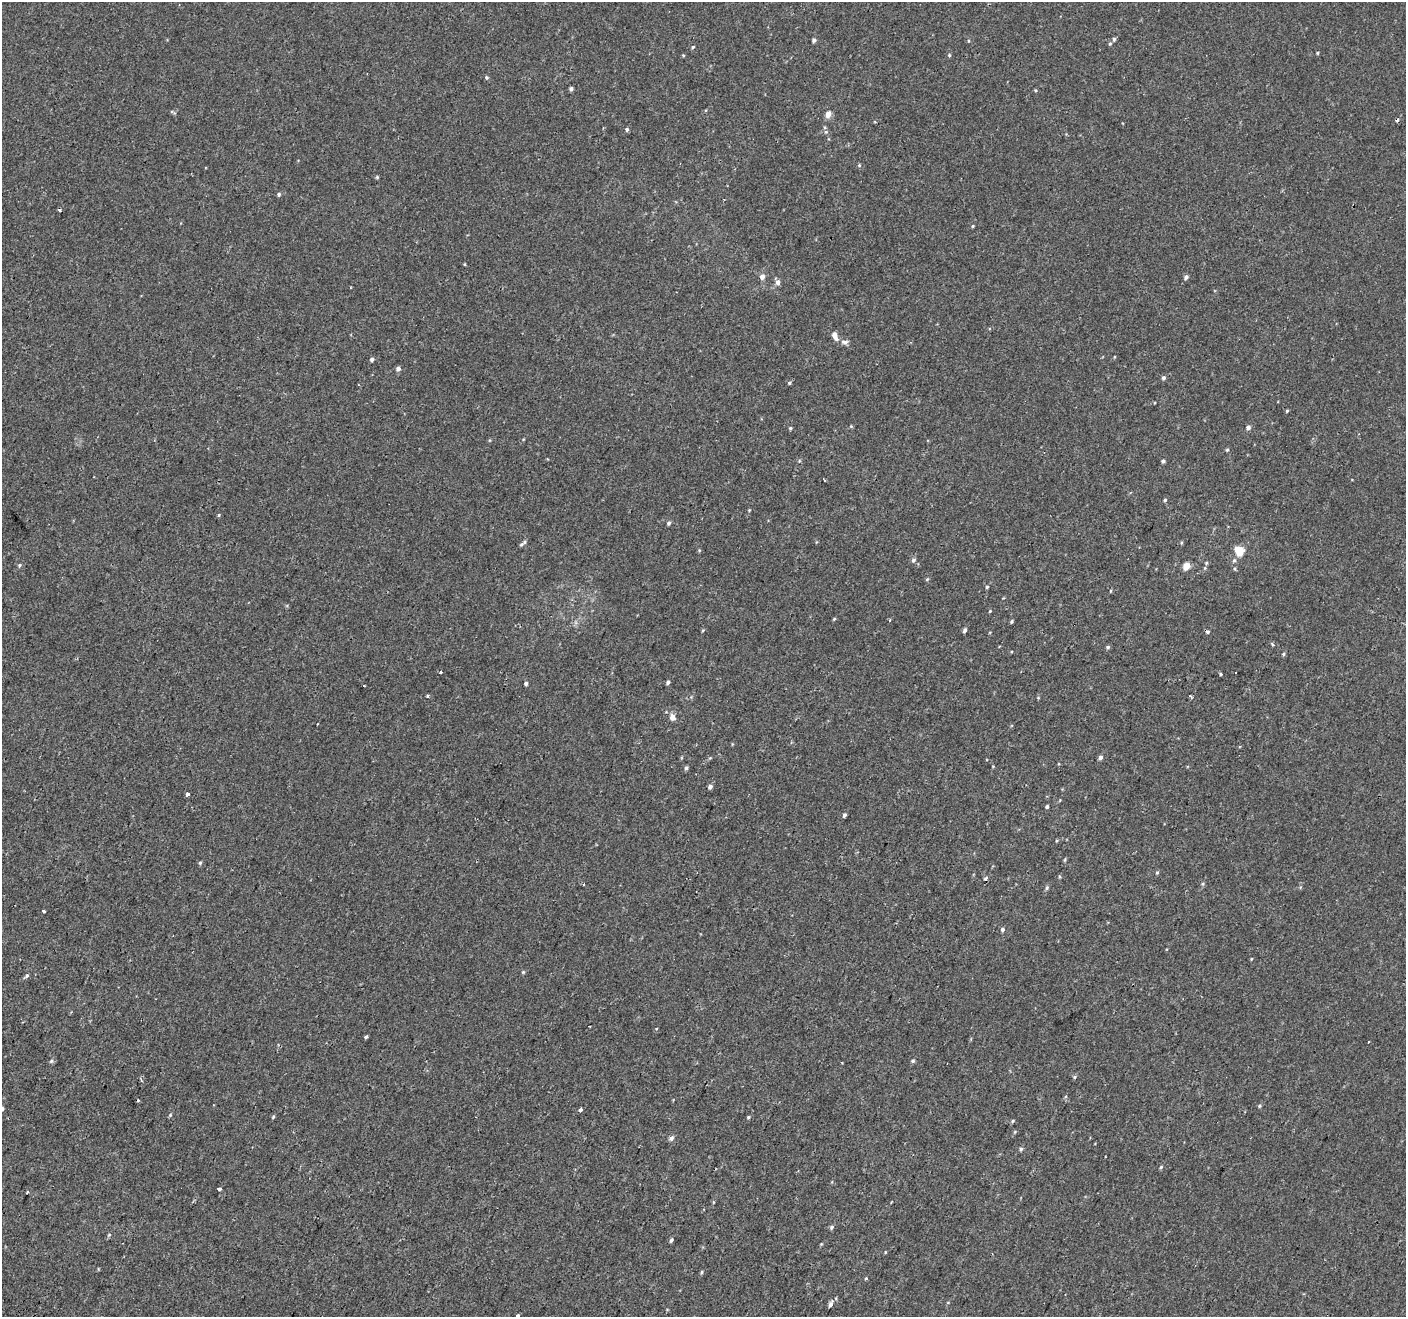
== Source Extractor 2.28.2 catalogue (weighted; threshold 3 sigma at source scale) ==
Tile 7 of 4 x 4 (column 3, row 2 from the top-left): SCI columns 2854-4257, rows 2957-4271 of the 5716 x 5844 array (HDU 1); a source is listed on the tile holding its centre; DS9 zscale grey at full resolution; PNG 1408 x 1319 px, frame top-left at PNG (2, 2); no overlay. Shown black and unused: <1% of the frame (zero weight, under 2 of 3 exposures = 3% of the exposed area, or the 3 px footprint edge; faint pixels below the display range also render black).
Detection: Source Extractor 2.28.2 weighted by HDU 2 'WHT'; one run over the whole footprint, this tile lists its part. Background -5.26e-05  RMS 0.0031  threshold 0.0138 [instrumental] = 3 sigma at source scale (4.5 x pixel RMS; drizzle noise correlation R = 1.50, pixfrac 1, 0.0396/0.0396 arcsec/px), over >= 5 px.
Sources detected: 117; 5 cosmic-ray / hot-pixel residue — not listed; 1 inside a brighter listed object's ellipse — not listed separately; the other 111 listed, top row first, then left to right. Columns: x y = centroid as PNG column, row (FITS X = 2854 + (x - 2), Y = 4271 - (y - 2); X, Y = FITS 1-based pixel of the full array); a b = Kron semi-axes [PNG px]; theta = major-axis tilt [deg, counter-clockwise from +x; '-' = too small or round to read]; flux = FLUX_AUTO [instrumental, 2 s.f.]
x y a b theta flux
1114 39 6 4 76 0.47
814 40 5 4 - 0.58
1110 44 5 4 - 0.38
693 47 4 4 - 0.34
1317 53 5 3 - 0.28
683 55 4 3 - 0.26
949 55 5 4 - 0.36
486 77 5 5 - 0.45
571 89 4 4 - 0.68
1035 90 4 3 - 0.29
828 114 6 5 - 2.2
627 129 4 4 - 0.62
826 132 6 5 - 0.49
859 165 5 4 - 0.34
377 177 4 4 - 0.36
279 194 5 4 - 0.47
973 226 4 3 - 0.28
464 264 4 3 - 0.23
762 277 5 5 - 1.6
1186 277 5 4 - 0.76
778 282 6 5 - 1.3
835 336 12 6 -67 1.9
845 342 9 6 -8 0.97
372 359 4 4 - 0.73
398 369 5 4 - 1.1
1163 378 5 4 - 0.67
790 383 4 4 - 0.54
1287 411 4 3 - 0.31
851 426 5 4 - 0.29
1248 427 5 4 - 1
790 428 4 4 - 0.38
1227 450 5 4 - 0.37
1163 461 4 4 - 0.59
824 480 4 2 - 0.22
1165 500 4 3 - 0.41
749 510 3 3 - 0.23
219 515 4 4 - 0.31
669 523 5 4 - 0.6
525 542 6 4 30 0.47
699 550 5 3 - 0.25
1239 551 7 5 -55 8.5
913 560 6 5 - 0.75
1234 560 6 5 - 0.49
1206 563 5 4 - 0.31
19 565 6 4 29 0.45
1186 566 6 5 - 4
1235 569 5 3 - 0.31
927 579 5 3 - 0.35
987 587 4 3 - 0.33
1110 591 5 3 - 0.24
990 611 4 3 - 0.24
834 619 5 3 - 0.3
1012 621 4 4 - 0.39
703 630 5 3 - 0.27
965 630 5 4 - 0.77
1273 644 7 4 -43 0.41
1108 647 5 4 - 0.47
1283 654 5 4 - 0.37
440 672 4 3 - 0.34
1221 674 3 2 - 0.51
668 682 4 4 - 0.66
526 683 4 4 - 0.75
364 686 3 2 - 0.4
428 696 3 3 - 1.1
1191 696 3 2 - 0.53
672 717 7 6 - 1.8
317 724 3 2 - 0.18
1100 757 5 4 - 0.85
686 768 5 5 - 0.52
710 787 5 4 - 0.93
188 794 3 3 - 1.4
1047 807 4 4 - 0.55
844 815 4 3 - 0.7
1056 841 5 3 - 0.26
1065 859 6 3 72 0.3
200 863 5 4 - 0.39
1157 872 5 4 - 0.37
985 878 6 4 44 0.49
1203 883 5 5 - 0.45
584 884 3 2 - 0.24
1047 888 6 4 53 0.49
44 911 3 3 - 0.45
1002 930 5 4 - 0.68
523 972 5 4 - 0.31
27 976 6 5 - 0.54
366 1037 4 3 - 1.3
51 1061 6 5 - 0.52
913 1061 5 4 - 0.47
1074 1077 5 4 - 0.39
1259 1106 5 4 - 0.36
2 1109 4 3 - 0.42
580 1109 4 3 - 2.4
170 1115 4 4 - 0.32
273 1117 4 4 - 0.36
748 1117 5 4 - 0.36
1013 1121 5 4 - 0.34
671 1138 6 5 - 0.88
1021 1149 5 4 - 0.52
1161 1167 5 4 - 0.36
219 1188 4 3 - 0.66
27 1192 3 2 - 0.34
714 1202 5 3 - 0.27
832 1227 5 5 - 0.65
109 1234 5 3 - 0.26
671 1240 5 4 - 0.56
821 1244 4 4 - 0.23
885 1252 4 3 - 0.22
702 1272 5 3 - 0.34
866 1278 4 4 - 0.29
831 1304 7 4 69 1.2
518 1315 3 3 - 1.5
Isophote crosses this tile's border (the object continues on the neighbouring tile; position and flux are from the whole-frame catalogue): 2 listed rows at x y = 2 1109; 518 1315